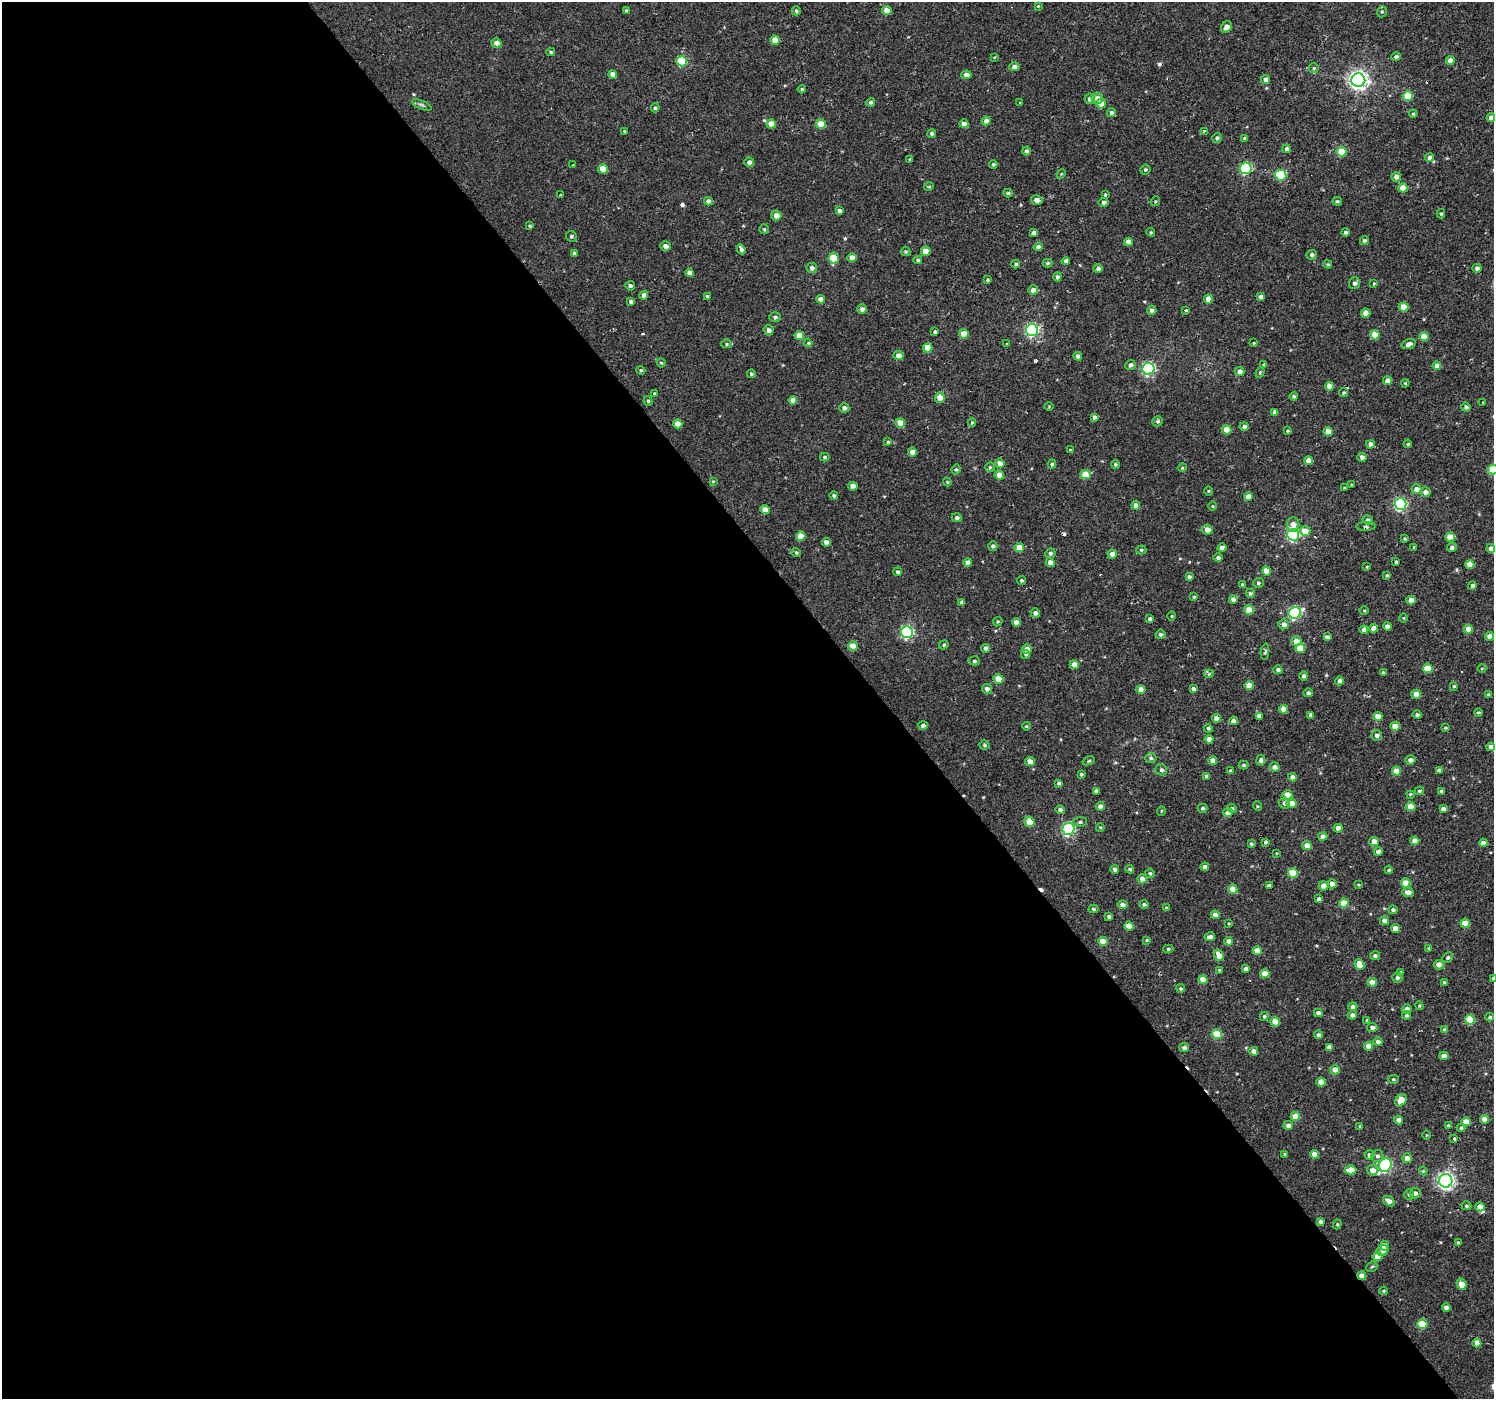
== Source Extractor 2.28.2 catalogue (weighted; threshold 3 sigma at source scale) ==
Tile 9 of 4 x 4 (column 1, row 3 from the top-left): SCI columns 53-1544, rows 1627-3023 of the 6021 x 5949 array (HDU 1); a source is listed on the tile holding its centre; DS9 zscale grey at full resolution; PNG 1496 x 1401 px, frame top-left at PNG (2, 2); each listed source drawn as its Kron ellipse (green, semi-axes under 4 px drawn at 4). Shown black and unused: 59% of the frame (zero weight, under 2 of 3 exposures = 2% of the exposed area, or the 3 px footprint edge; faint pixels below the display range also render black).
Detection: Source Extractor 2.28.2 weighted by HDU 2 'WHT'; one run over the whole footprint, this tile lists its part. Background 0.00284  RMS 0.0057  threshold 0.0255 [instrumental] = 3 sigma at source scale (4.5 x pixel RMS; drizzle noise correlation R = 1.50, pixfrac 1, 0.0396/0.0396 arcsec/px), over >= 5 px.
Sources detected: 462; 11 cosmic-ray / hot-pixel residue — neither listed nor drawn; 2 inside a brighter listed object's ellipse — not listed separately; the other 449 listed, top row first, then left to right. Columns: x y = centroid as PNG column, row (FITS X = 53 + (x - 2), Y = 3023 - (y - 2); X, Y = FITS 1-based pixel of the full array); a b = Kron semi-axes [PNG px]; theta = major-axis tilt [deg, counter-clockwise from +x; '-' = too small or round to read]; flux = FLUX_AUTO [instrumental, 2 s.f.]
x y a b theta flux
1038 6 4 3 - 0.47
626 10 4 4 - 0.89
887 10 5 4 - 4.8
796 11 4 4 - 0.88
1382 12 6 4 69 0.88
1226 27 6 5 - 2.7
775 40 5 4 - 6.7
496 43 5 4 - 3.5
551 52 4 3 - 0.86
994 57 4 3 - 0.46
1396 57 4 4 - 1.3
682 61 5 5 - 27
1450 61 4 4 - 4.3
1014 67 5 4 - 2.3
1314 68 5 5 - 0.65
613 74 4 4 - 3.5
966 75 5 4 - 2.9
1266 80 4 4 - 2.5
1358 80 7 7 - 260
802 89 4 4 - 0.67
1408 96 5 5 - 16
1097 98 6 5 - 3.6
1090 99 5 5 - 2.2
871 102 4 4 - 1.1
1020 103 4 3 - 0.6
1101 104 5 5 - 6.3
422 105 10 4 -24 1.2
655 108 4 4 - 0.89
1111 112 4 4 - 1.5
1413 114 4 4 - 0.7
1491 118 4 4 - 2.5
986 121 4 4 - 2.9
771 124 5 4 - 5.8
821 124 5 4 - 8.4
964 124 4 4 - 3.5
624 131 3 2 - 0.42
1205 132 4 3 - 1.3
932 133 4 4 - 1.1
1217 138 5 5 - 1.2
1245 138 4 4 - 1.1
1287 149 4 4 - 1.8
1026 151 4 4 - 1.3
1342 152 5 5 - 16
1430 157 4 4 - 2.4
910 159 3 3 - 0.51
749 162 5 4 - 2.1
993 164 4 4 - 0.83
573 165 3 3 - 1
1246 168 6 5 - 47
603 169 5 4 - 8.1
1145 170 5 5 - 1
1061 174 5 3 - 0.48
1281 175 5 5 - 30
1396 177 5 4 - 3.2
929 187 5 3 - 0.45
1403 188 4 4 - 7.4
1008 193 4 4 - 0.93
561 195 3 3 - 2.3
1105 195 4 3 - 0.59
1037 200 6 5 - 2.8
708 201 4 4 - 2.6
1155 201 5 4 - 0.69
1337 201 5 4 - 0.97
1104 202 5 4 - 1.8
839 211 4 4 - 1.9
1441 214 4 4 - 0.84
776 215 5 5 - 3.9
530 226 4 4 - 0.73
764 229 5 5 - 0.76
1151 232 4 4 - 0.6
1345 232 4 4 - 1.2
1034 233 4 4 - 2.1
571 236 5 5 - 0.97
1364 240 5 4 - 1.1
1128 242 4 4 - 3.9
665 246 5 4 - 2.9
1038 247 4 4 - 2.4
741 249 5 3 - 1.5
906 251 5 4 - 0.87
926 251 5 4 - 6.2
574 253 4 3 - 0.91
1312 255 5 5 - 1.5
834 258 5 5 - 11
852 258 4 4 - 4.6
918 260 4 3 - 0.91
1066 261 4 4 - 1.8
1048 263 5 4 - 0.8
1016 264 4 3 - 0.83
1328 264 4 3 - 0.69
812 268 5 5 - 2.1
1477 268 4 4 - 1.8
1098 269 4 4 - 1.8
690 273 4 4 - 3.1
1057 277 4 4 - 1.2
987 280 4 3 - 0.66
1354 283 6 5 - 1.7
1374 283 4 4 - 0.5
630 286 5 4 - 1.4
1033 290 5 4 - 2.9
644 295 4 4 - 2.1
707 296 4 3 - 2.2
1261 297 4 4 - 2.4
820 299 4 4 - 2.7
1208 299 4 4 - 5.1
631 302 4 4 - 1.8
1403 307 5 4 - 9.6
862 309 5 4 - 2.2
1152 310 4 4 - 1.8
1186 310 3 3 - 2.7
1366 313 4 4 - 5.3
775 317 5 4 - 1.4
769 330 5 5 - 2.1
1032 330 6 6 - 87
935 332 3 3 - 0.95
964 334 5 4 - 6.7
1375 335 4 4 - 8.6
799 336 5 4 - 6.8
1424 337 4 4 - 5.4
808 343 4 4 - 0.59
1254 343 3 3 - 0.47
727 344 5 4 - 0.75
1007 344 3 3 - 1.4
1409 344 7 5 18 2.5
928 348 5 4 - 7.9
899 355 5 5 - 3.6
1078 356 4 4 - 1.7
661 363 4 4 - 0.63
1130 365 5 5 - 1.7
1264 365 4 3 - 1.1
1437 366 4 4 - 4.2
1148 369 6 6 - 91
641 370 4 3 - 0.69
1240 372 5 4 - 2.6
1260 372 5 4 - 0.75
751 374 4 4 - 0.84
1388 381 4 4 - 3.4
1405 383 4 4 - 0.58
1329 386 4 4 - 4.8
654 393 4 3 - 0.63
1344 393 4 4 - 0.75
1294 396 4 4 - 0.94
940 398 5 5 - 6.7
793 400 4 4 - 4.1
648 401 5 4 - 0.84
1483 402 3 2 - 0.4
1049 406 5 3 - 0.47
1466 407 5 4 - 1.4
844 408 5 4 - 2.1
1275 412 4 4 - 3.1
1094 417 4 4 - 1.9
1158 421 5 5 - 1.1
900 423 5 4 - 8.5
972 423 4 4 - 0.55
678 424 5 4 - 5.3
1244 426 4 4 - 1.5
1227 430 4 4 - 9.8
1287 431 4 4 - 0.82
1328 431 4 4 - 6.3
888 442 4 3 - 0.8
1370 444 4 4 - 2.5
1408 444 4 3 - 0.61
1070 450 4 4 - 0.52
912 452 4 4 - 4.2
825 457 4 4 - 0.85
1362 457 5 4 - 1.8
1309 461 4 4 - 6.1
1000 463 5 4 - 4.6
1052 464 4 4 - 1.1
1115 464 4 4 - 0.84
990 467 5 4 - 0.8
1182 468 4 3 - 0.53
956 469 5 4 - 0.79
1493 470 5 5 - 16
1085 474 5 4 - 9.9
999 475 5 4 - 5.8
713 481 4 3 - 0.57
947 482 4 4 - 0.54
1352 485 3 3 - 0.63
853 486 4 4 - 5
1345 488 3 3 - 0.79
1416 489 5 5 - 3.7
1208 491 5 3 - 0.5
1425 492 5 4 - 2.7
834 496 4 4 - 1
1248 497 4 4 - 5
1401 504 6 6 - 77
1136 505 4 4 - 2.3
1212 506 4 3 - 0.41
765 510 5 4 - 5.6
957 518 5 4 - 1.5
1368 520 5 5 - 1.7
1293 524 7 6 - 4.3
1366 526 10 3 1 1.2
1207 530 5 5 - 3.9
1305 531 5 5 - 7.4
1293 535 6 6 - 76
801 536 4 4 - 6.6
1450 537 5 4 - 8.4
1405 539 4 3 - 0.61
826 542 4 4 - 3.1
993 546 4 4 - 1.3
1414 547 4 3 - 0.4
1019 548 5 4 - 8.7
1222 548 4 4 - 2.3
1452 548 5 4 - 1.7
1491 548 4 4 - 2.6
1141 550 5 4 - 0.81
796 552 5 4 - 0.86
1050 553 5 5 - 1.5
1112 554 5 4 - 3.6
1218 557 5 4 - 1.3
968 562 4 4 - 3.2
1396 562 4 3 - 1.1
1050 563 4 4 - 3.9
1470 564 4 4 - 5.7
1367 567 3 3 - 1.3
1266 571 4 4 - 5.9
898 572 4 3 - 1.3
1387 575 4 3 - 0.67
1189 577 4 4 - 1.2
1021 580 4 4 - 0.83
1258 583 5 5 - 0.98
1242 585 3 3 - 0.72
1472 585 4 4 - 1.6
1250 593 4 4 - 0.88
1194 597 4 4 - 0.63
1233 599 4 4 - 2.4
1411 600 4 4 - 4.1
962 602 4 4 - 1.4
1249 610 5 4 - 8.8
1364 610 5 3 - 0.52
1035 613 5 4 - 2
1295 613 6 6 - 69
1172 616 5 3 - 0.55
1404 618 4 3 - 0.41
1150 619 4 4 - 1.7
998 622 5 4 - 0.65
1016 622 4 4 - 3.4
1284 624 5 5 - 2.7
1387 626 4 4 - 2.8
1373 628 4 4 - 4.3
1468 629 4 4 - 5.9
1364 630 4 4 - 2.4
907 632 6 6 - 76
1160 634 5 4 - 1.2
1490 636 4 4 - 4.1
1327 637 4 4 - 1.6
1296 641 5 5 - 5.8
944 645 5 4 - 0.78
853 646 5 4 - 8.5
986 648 4 4 - 2.2
1300 648 5 4 - 8.8
1027 649 5 4 - 5
1265 652 8 4 84 1.1
1026 654 4 4 - 0.77
974 661 5 4 - 1.1
1074 665 4 4 - 4.3
1428 668 5 4 - 12
1482 668 4 3 - 0.39
1278 670 4 4 - 1.6
1383 673 4 3 - 0.83
1209 674 4 4 - 0.75
1304 676 4 4 - 1.5
998 679 5 4 - 8.8
1339 681 4 4 - 2
1249 685 4 4 - 5.8
1454 686 3 3 - 0.68
987 689 5 5 - 2.3
1141 689 4 4 - 3.8
1193 689 4 4 - 1.9
1308 693 4 4 - 1.4
1416 694 5 4 - 4.1
1488 695 4 3 - 1.4
1283 709 4 4 - 3.6
1478 712 4 2 - 0.63
1311 715 4 3 - 1.6
1417 715 4 4 - 1.4
1259 716 4 4 - 2.3
1378 716 5 4 - 4.5
1217 718 4 4 - 4
1233 721 4 4 - 2.7
923 725 5 4 - 1.6
1026 726 4 4 - 0.61
1395 726 5 4 - 7.6
1208 728 4 4 - 0.9
1445 728 4 3 - 0.72
1377 735 5 5 - 2
1209 739 4 4 - 3.3
984 745 5 4 - 1
1491 747 4 4 - 2.5
1151 758 5 5 - 1.2
1261 760 5 4 - 1.6
1410 760 5 4 - 2.1
1089 761 6 4 21 0.71
1213 761 4 4 - 4.5
1030 762 5 4 - 4.4
1244 765 5 4 - 0.94
1275 767 5 4 - 2.1
1161 770 6 5 - 1.5
1439 770 4 4 - 1.2
1230 771 3 3 - 1.2
1396 771 4 4 - 5.6
1081 774 4 4 - 0.83
1206 776 4 4 - 1.2
1292 777 4 4 - 2.2
1059 783 4 3 - 1.2
1096 791 4 4 - 1.6
1419 791 5 4 - 0.9
1441 791 3 3 - 0.97
1410 794 4 3 - 0.56
1287 795 5 4 - 8.3
1285 803 5 5 - 2.3
1291 803 5 4 - 6.9
1100 806 4 4 - 2.4
1257 806 5 3 - 0.51
1411 807 5 4 - 6.9
1203 808 5 4 - 0.96
1232 808 5 4 - 1.1
1443 809 4 4 - 2.1
1060 810 5 4 - 1.3
1161 811 5 3 - 0.42
1228 812 5 4 - 2.6
1029 822 5 5 - 5.2
1080 822 6 5 - 1.2
1100 827 4 3 - 0.55
1338 828 4 4 - 3.8
1068 829 6 6 - 78
1323 836 4 4 - 3.6
1415 841 4 4 - 6.1
1265 842 4 3 - 0.91
1374 842 5 4 - 4.9
1483 843 4 4 - 3.1
1251 844 4 3 - 0.74
1307 846 5 4 - 5.3
1378 852 4 4 - 2.8
1276 853 4 2 - 0.39
1205 867 4 4 - 2.7
1115 869 4 3 - 1.4
1130 869 4 4 - 1
1389 870 4 3 - 0.63
1150 873 4 4 - 0.86
1293 873 5 4 - 16
1142 879 5 4 - 3.9
1406 883 4 4 - 7
1332 884 4 4 - 3.4
1269 885 4 3 - 4.7
1359 885 3 3 - 1.5
1323 886 5 4 - 4.1
1233 889 5 4 - 8.3
1408 892 6 4 -6 3.5
1319 899 4 3 - 1.6
1344 903 5 4 - 8.9
1144 904 4 4 - 1.2
1123 905 5 4 - 2.3
1166 908 4 3 - 0.53
1093 909 5 4 - 0.81
1393 910 4 4 - 1.5
1215 915 4 4 - 2.9
1109 916 4 4 - 1.1
1385 921 4 4 - 3.3
1465 923 5 4 - 11
1229 924 3 2 - 0.44
1129 926 5 4 - 6.6
1395 928 4 4 - 5.1
1210 937 5 4 - 2.4
1147 940 4 3 - 0.74
1103 941 5 4 - 7
1229 941 4 4 - 3.4
1429 948 4 3 - 0.76
1168 949 5 4 - 0.81
1257 951 5 4 - 6.2
1219 955 6 4 -55 5.6
1375 956 5 4 - 1.3
1448 958 6 4 45 1.1
1359 965 5 4 - 8.2
1439 965 5 4 - 3.6
1246 969 4 4 - 1.9
1219 970 4 3 - 0.44
1400 972 3 3 - 0.7
1265 974 5 4 - 7.3
1397 978 5 5 - 1.3
1493 978 4 3 - 0.9
1203 980 4 4 - 7.9
1372 982 5 4 - 5.3
1444 982 3 3 - 0.53
1181 989 4 4 - 0.82
1419 1006 4 3 - 0.65
1353 1007 4 4 - 1.8
1407 1009 5 4 - 2
1318 1013 4 4 - 2
1352 1015 5 4 - 2.1
1406 1015 4 4 - 1.1
1264 1016 5 4 - 0.8
1490 1017 4 4 - 0.99
1470 1020 5 5 - 16
1367 1021 4 3 - 0.83
1275 1022 4 4 - 7.8
1372 1027 5 4 - 1.8
1445 1030 4 4 - 1.9
1217 1034 5 5 - 18
1318 1035 4 4 - 1.5
1378 1042 4 4 - 2
1368 1046 4 4 - 4.9
1329 1047 4 4 - 3
1184 1048 5 4 - 1.8
1254 1051 4 4 - 3.6
1444 1056 4 4 - 3.9
1335 1070 5 4 - 8.8
1393 1079 5 4 - 0.73
1321 1082 4 4 - 6.2
1401 1100 7 5 49 8.1
1295 1116 5 4 - 7.8
1485 1119 4 4 - 5.1
1398 1120 4 4 - 2.5
1466 1122 5 4 - 7.5
1288 1125 5 4 - 2.3
1360 1126 4 3 - 0.44
1449 1126 4 4 - 1.4
1461 1128 4 4 - 1.1
1426 1135 5 3 - 0.46
1453 1139 3 3 - 11
1285 1154 4 4 - 0.6
1314 1154 4 4 - 5.3
1370 1155 5 5 - 2.2
1377 1156 6 6 - 1.6
1407 1158 5 5 - 3.8
1385 1165 7 6 - 76
1351 1170 6 4 2 7.6
1373 1170 5 5 - 4.1
1423 1171 4 4 - 0.62
1446 1181 7 6 - 180
1415 1193 5 5 - 1.9
1409 1195 5 5 - 0.89
1389 1201 6 4 -34 3.4
1466 1206 5 4 - 0.8
1480 1207 4 4 - 5.7
1320 1222 4 4 - 1.7
1337 1224 5 4 - 0.66
1458 1243 4 3 - 1.1
1385 1246 5 4 - 7.3
1383 1250 6 5 - 2.2
1377 1257 5 4 - 6.6
1372 1267 6 5 - 0.78
1362 1276 4 4 - 5
1461 1284 6 4 -71 6.2
1384 1291 4 3 - 0.58
1446 1307 4 4 - 2.4
1422 1324 5 4 - 16
1477 1343 4 4 - 4
Overlapping masked pixels (flux is a lower limit): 3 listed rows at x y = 1205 132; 1217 718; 1362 1276
Isophote crosses this tile's border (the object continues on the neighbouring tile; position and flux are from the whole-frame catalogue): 2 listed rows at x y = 1493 470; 1493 978